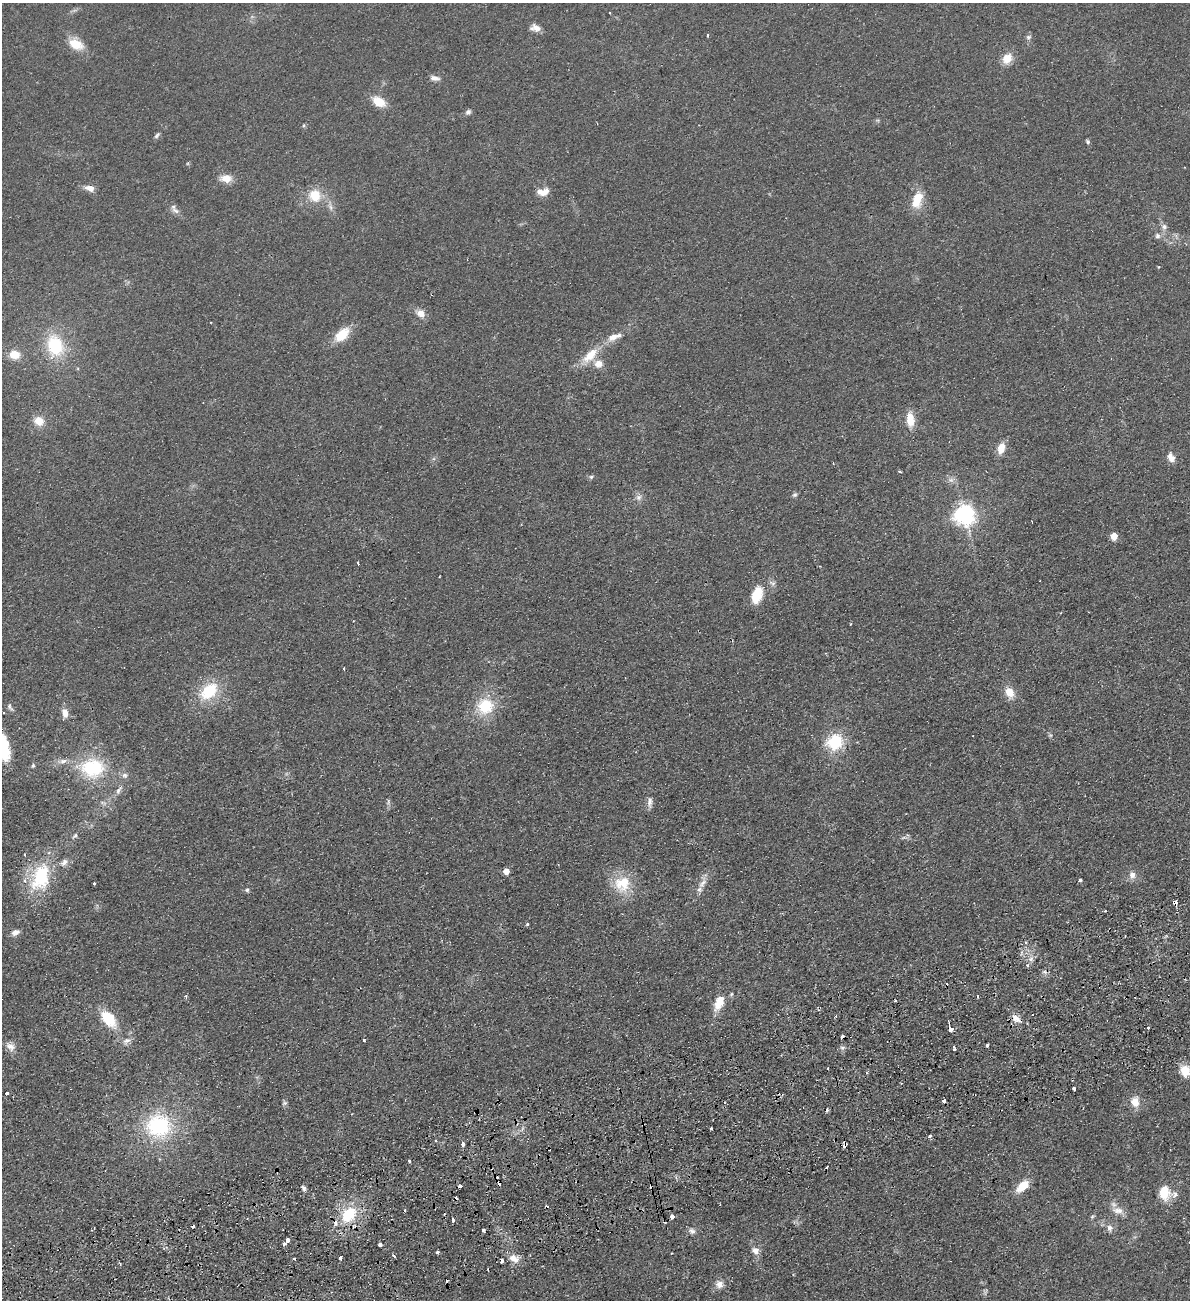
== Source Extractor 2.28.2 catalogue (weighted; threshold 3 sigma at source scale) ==
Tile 7 of 4 x 4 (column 3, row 2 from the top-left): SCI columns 2544-3731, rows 2650-3947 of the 5207 x 5300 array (HDU 1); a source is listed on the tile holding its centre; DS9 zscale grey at full resolution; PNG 1192 x 1302 px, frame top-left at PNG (2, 3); no overlay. Shown black and unused: <1% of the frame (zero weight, under 2 of 3 exposures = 3% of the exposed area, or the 3 px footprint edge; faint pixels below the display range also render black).
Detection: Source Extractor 2.28.2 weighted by HDU 2 'WHT'; one run over the whole footprint, this tile lists its part. Background 0.0587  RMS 0.009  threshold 0.0405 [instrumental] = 3 sigma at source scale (4.5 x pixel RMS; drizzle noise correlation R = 1.50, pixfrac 1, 0.05/0.05 arcsec/px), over >= 5 px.
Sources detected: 149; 20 cosmic-ray / hot-pixel residue — not listed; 7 inside a brighter listed object's ellipse — not listed separately; the other 122 listed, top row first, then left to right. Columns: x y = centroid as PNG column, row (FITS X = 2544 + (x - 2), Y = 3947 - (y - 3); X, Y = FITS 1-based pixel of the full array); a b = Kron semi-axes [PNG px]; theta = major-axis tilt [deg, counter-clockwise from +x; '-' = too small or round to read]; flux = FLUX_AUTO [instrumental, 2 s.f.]
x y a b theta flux
535 28 12 8 -9 6.1
708 35 3 2 - 1.8
1028 37 8 6 33 2.2
76 44 19 12 -31 16
1007 58 12 10 50 12
435 78 12 6 -11 4.1
379 101 15 9 -31 15
468 112 7 6 - 2.7
157 135 9 5 49 1.9
1088 142 6 5 - 1.6
226 178 15 9 -2 9.5
90 188 11 6 -13 6.6
545 191 16 8 38 6.4
315 195 14 13 - 19
917 200 20 11 72 19
176 211 15 6 -40 4.2
1164 226 8 7 - 3.5
1157 236 8 7 - 2.9
421 313 11 8 -34 7.3
342 335 16 10 43 22
612 337 15 10 23 7.3
55 346 23 18 -75 46
15 355 11 9 -6 13
590 355 27 12 44 19
910 420 15 8 -84 15
39 421 12 10 -28 10
1001 448 12 8 74 10
1171 457 13 8 -68 5.9
900 471 4 3 - 1.8
591 477 6 5 - 1.6
951 480 9 7 0 3.4
794 495 7 6 - 1.8
639 497 8 8 - 3.8
965 514 7 7 - 550
1114 536 5 5 - 19
358 564 3 3 - 7.3
757 595 19 11 71 21
850 624 4 3 - 0.77
344 668 3 3 - 2.9
209 691 21 14 42 37
1009 692 14 10 -65 11
485 706 20 19 - 33
10 707 13 5 -64 2.6
65 713 12 7 -79 6.6
835 742 19 17 36 36
3 750 28 14 -64 31
33 766 5 4 - 1.3
92 768 32 25 -4 53
124 775 8 7 - 3
119 790 15 6 58 4.1
650 802 17 7 87 4.7
75 836 8 5 51 1.8
904 837 8 3 19 1.7
25 854 3 2 - 1.2
64 862 12 8 41 4.5
506 871 5 4 - 10
1132 875 9 8 - 5.3
41 877 35 22 73 54
1080 880 4 3 - 2.3
94 883 3 2 - 1.1
702 883 20 8 62 7.7
622 884 24 23 - 27
247 890 6 5 - 1.7
1175 902 4 3 - 23
1105 911 3 2 - 2
527 924 3 3 - 4.9
15 932 10 6 25 4.6
1026 942 4 3 - 1.7
1031 959 8 6 23 3.4
1027 965 4 3 - 2
1044 972 6 4 18 1.7
731 994 6 4 68 1.3
978 996 3 2 - 1.4
186 997 5 3 - 1.1
719 1002 15 8 65 18
836 1016 3 3 - 1.1
109 1019 17 10 -51 31
1016 1019 14 8 -33 7.8
1148 1028 3 3 - 3
951 1029 5 4 - 9.4
364 1040 3 2 - 1.9
126 1041 11 7 28 4.4
987 1045 3 3 - 3.5
10 1046 14 9 -39 6
954 1047 5 3 - 2.3
842 1048 8 6 -1 2.3
827 1068 3 2 - 0.73
1185 1071 12 10 -62 15
866 1072 4 4 - 1.3
901 1083 3 2 - 0.73
1074 1089 4 3 - 4.7
7 1093 4 3 - 2.3
1135 1102 12 10 -80 10
285 1103 7 5 26 1.7
159 1126 31 29 -18 79
711 1128 3 3 - 1.9
929 1136 3 3 - 5.4
436 1140 3 3 - 1.6
463 1144 4 3 - 5.8
845 1145 6 4 74 6.1
409 1161 3 3 - 3.9
1022 1186 15 8 42 17
304 1188 7 5 -65 2.2
1165 1192 15 11 -86 19
1118 1210 17 10 -11 7.9
349 1214 20 15 47 34
1092 1216 7 5 30 1.3
672 1217 4 4 - 8.6
453 1220 3 3 - 3.6
94 1228 4 3 - 0.94
1110 1228 9 8 - 4.4
692 1231 10 8 -44 3.4
287 1240 3 3 - 16
284 1244 4 3 - 2.1
380 1244 3 3 - 10
756 1251 9 7 -63 6.3
438 1252 3 3 - 3.4
341 1257 5 3 - 5
514 1258 15 9 -28 8.4
502 1261 4 3 - 4.8
120 1264 3 3 - 1
719 1284 11 10 - 5.8
Overlapping masked pixels (flux is a lower limit): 3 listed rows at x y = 1175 902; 1016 1019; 845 1145
Isophote crosses this tile's border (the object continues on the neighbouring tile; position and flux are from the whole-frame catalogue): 2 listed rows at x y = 3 750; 1185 1071